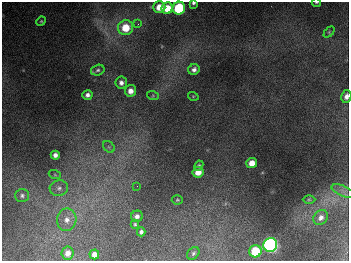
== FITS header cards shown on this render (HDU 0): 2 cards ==
NAXIS1  =                  347
NAXIS2  =                  259

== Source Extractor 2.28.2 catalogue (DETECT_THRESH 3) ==
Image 347 x 259 px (HDU 0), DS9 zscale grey, 1 PNG px = 1 image px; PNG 351 x 263 px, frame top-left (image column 1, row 259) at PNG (2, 2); each listed source drawn as its Kron ellipse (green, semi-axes under 4 px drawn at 4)
Background 672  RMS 50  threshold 150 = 3 sigma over >= 5 px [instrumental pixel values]
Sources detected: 39; all 39 listed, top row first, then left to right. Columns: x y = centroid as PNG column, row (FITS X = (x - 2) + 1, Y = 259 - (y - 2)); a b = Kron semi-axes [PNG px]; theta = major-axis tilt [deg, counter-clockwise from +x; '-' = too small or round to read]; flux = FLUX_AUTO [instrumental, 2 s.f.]
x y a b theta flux
316 2 5 2 - 3.6e+03
193 3 4 3 - 6.2e+03
159 7 6 6 - 4.3e+04
167 8 6 5 - 6.5e+04
179 8 6 6 - 2.6e+05
41 21 5 4 - 3.9e+03
138 24 4 4 - 4.2e+03
126 28 7 7 - 8.2e+04
329 32 6 4 46 4.5e+03
98 70 7 5 17 7.4e+03
194 70 6 5 - 1.3e+04
121 83 6 6 - 1.3e+04
131 91 6 5 - 2.3e+04
87 95 5 5 - 1.3e+04
153 96 6 4 -18 4.2e+03
193 96 5 3 - 3.1e+03
346 96 6 5 - 1.6e+04
109 147 6 5 - 7.0e+03
55 155 4 4 - 1.5e+04
252 163 5 5 - 3.4e+04
199 166 5 4 - 4.7e+03
198 172 5 5 - 3.8e+04
55 175 6 4 -19 3.9e+03
137 186 2 2 - 1.5e+03
59 188 9 7 14 1.4e+04
343 191 12 5 -23 1.6e+04
22 195 7 6 - 9.0e+03
309 199 6 4 0 4.5e+03
177 200 5 4 - 3.8e+03
137 216 6 5 - 1.4e+04
321 218 8 6 49 1.6e+04
67 220 11 9 80 2.7e+04
135 224 4 4 - 4.8e+03
141 232 4 4 - 9.5e+03
270 245 7 7 - 1.1e+06
255 251 6 6 - 1.2e+05
68 253 6 6 - 2.1e+04
193 253 7 5 47 7.0e+03
94 254 5 5 - 2.0e+04
At the frame edge (FLAGS 8, measured only in part): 3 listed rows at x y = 316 2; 193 3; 346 96